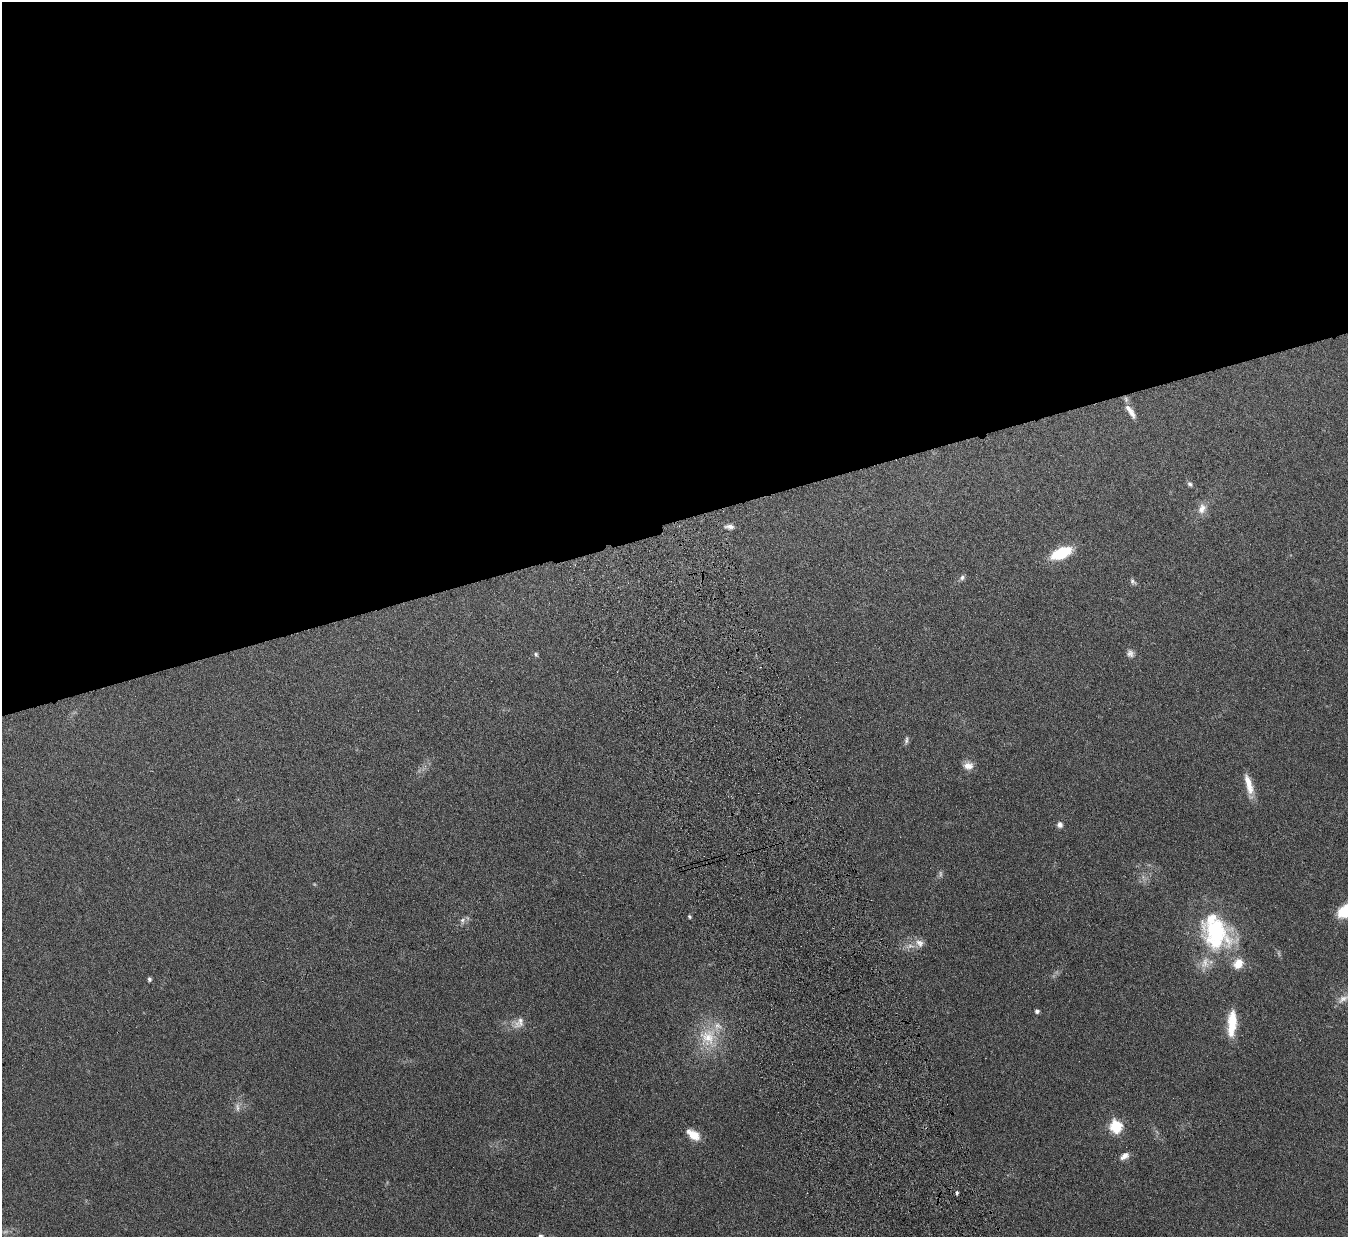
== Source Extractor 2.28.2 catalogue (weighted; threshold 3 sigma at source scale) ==
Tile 2 of 4 x 4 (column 2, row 1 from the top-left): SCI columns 1402-2747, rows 3879-5113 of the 5494 x 5412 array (HDU 1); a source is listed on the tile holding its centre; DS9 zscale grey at full resolution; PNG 1350 x 1239 px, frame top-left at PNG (2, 2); no overlay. Shown black and unused: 42% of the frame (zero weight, under 4 of 7 exposures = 3% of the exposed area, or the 3 px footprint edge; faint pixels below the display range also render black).
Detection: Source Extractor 2.28.2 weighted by HDU 2 'WHT'; one run over the whole footprint, this tile lists its part. Background 0.229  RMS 0.0072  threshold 0.0293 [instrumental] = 3 sigma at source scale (4.09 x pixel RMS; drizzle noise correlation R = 1.36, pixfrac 0.8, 0.05/0.05 arcsec/px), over >= 5 px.
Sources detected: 37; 4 too faint to see at this stretch — not listed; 3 inside a brighter listed object's ellipse — not listed separately; the other 30 listed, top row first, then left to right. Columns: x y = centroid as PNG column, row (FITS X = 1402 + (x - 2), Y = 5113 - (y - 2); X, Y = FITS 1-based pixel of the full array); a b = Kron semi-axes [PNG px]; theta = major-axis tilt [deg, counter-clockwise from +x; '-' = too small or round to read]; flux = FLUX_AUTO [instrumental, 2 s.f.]
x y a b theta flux
1130 412 22 7 -55 6.2
1190 484 7 5 -41 1.6
1202 509 15 10 68 5.7
729 527 11 6 0 3
1061 553 16 8 23 35
962 577 8 7 - 1.8
1133 581 9 6 -42 1.8
1130 653 10 9 - 2.9
536 654 6 5 - 1.2
906 740 11 4 80 1.5
968 766 12 9 -7 5.5
1249 784 27 8 -74 9.6
1060 825 7 7 - 2.5
1345 911 19 12 32 18
689 917 4 3 - 1.2
462 920 9 7 54 2.4
1216 933 45 37 -50 72
920 943 13 10 -41 4.8
149 979 5 4 - 1.5
1343 999 19 9 29 5.3
1037 1011 4 4 - 1.9
519 1023 19 13 41 6.9
1232 1023 31 10 86 18
708 1037 28 25 68 26
237 1107 12 6 -75 2.8
1116 1126 6 6 - 78
693 1135 16 9 -36 9.9
1124 1156 13 8 33 4
957 1193 3 3 - 1.2
540 1236 6 5 - 2.4
Isophote crosses this tile's border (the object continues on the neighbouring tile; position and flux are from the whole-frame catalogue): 2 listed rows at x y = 1345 911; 540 1236